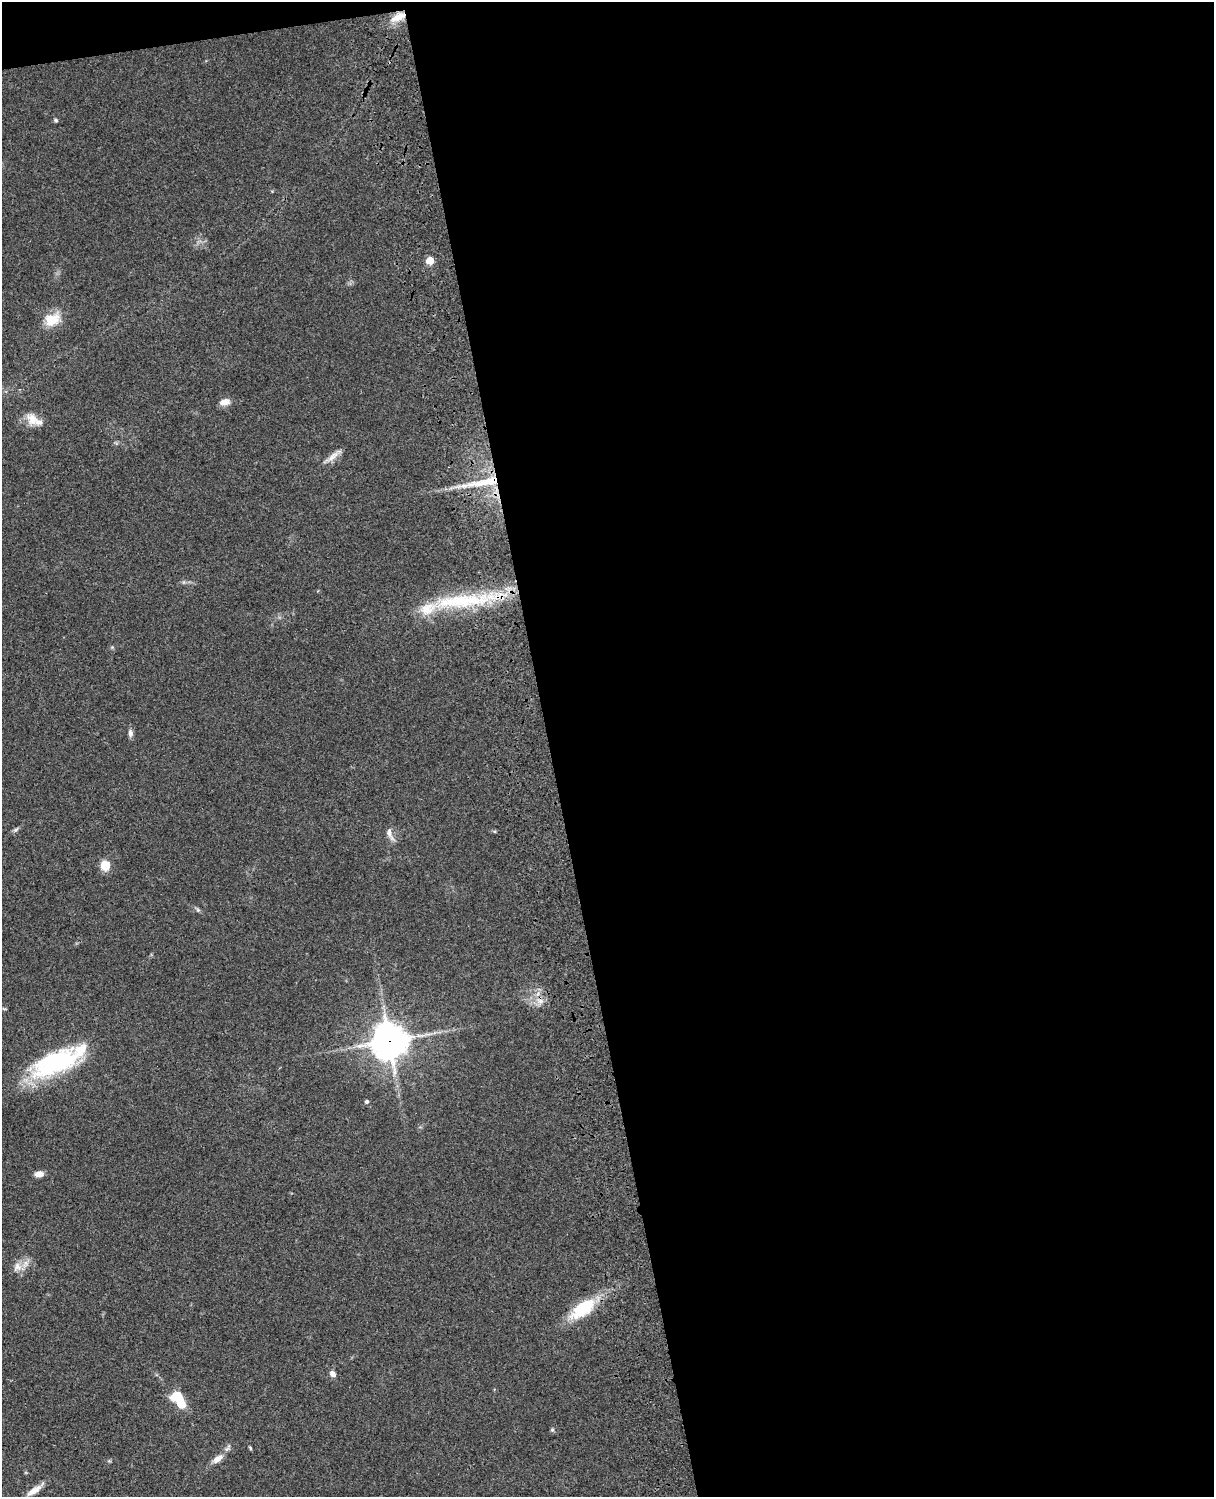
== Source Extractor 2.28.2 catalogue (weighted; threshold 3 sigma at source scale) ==
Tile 4 of 4 x 3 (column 4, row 1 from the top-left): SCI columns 3756-4967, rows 3269-4763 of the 5086 x 4928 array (HDU 1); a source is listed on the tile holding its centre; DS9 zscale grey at full resolution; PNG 1216 x 1499 px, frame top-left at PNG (2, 2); no overlay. Shown black and unused: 56% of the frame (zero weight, under 3 of 4 exposures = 6% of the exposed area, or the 3 px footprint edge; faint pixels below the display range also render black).
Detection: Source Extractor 2.28.2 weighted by HDU 2 'WHT'; one run over the whole footprint, this tile lists its part. Background 0.0753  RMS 0.0059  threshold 0.0264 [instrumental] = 3 sigma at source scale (4.5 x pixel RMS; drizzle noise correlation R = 1.50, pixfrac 1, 0.05/0.05 arcsec/px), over >= 5 px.
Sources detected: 31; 4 inside a brighter listed object's ellipse — not listed separately; the other 27 listed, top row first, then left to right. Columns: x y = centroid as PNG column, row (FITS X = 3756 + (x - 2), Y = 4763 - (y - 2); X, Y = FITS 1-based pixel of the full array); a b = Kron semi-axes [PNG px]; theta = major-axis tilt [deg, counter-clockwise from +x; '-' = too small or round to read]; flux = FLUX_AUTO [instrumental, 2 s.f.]
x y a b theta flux
398 17 21 9 23 8.1
56 120 4 4 - 1.3
430 260 5 5 - 13
52 319 21 16 28 11
225 402 13 7 12 4.2
32 419 17 14 -48 7.4
332 457 23 7 37 4.3
483 482 62 9 10 23
462 601 90 16 5 50
130 733 9 6 -83 2.2
15 830 8 4 31 1.2
389 833 18 6 -67 3.5
105 865 11 10 - 7.7
198 910 6 5 - 1
540 1001 11 7 -10 3.7
389 1041 12 12 - 1000
56 1062 58 24 24 67
367 1101 5 4 - 1.2
39 1174 9 6 9 4.1
17 1267 14 10 59 4.7
583 1308 32 15 37 27
333 1374 7 6 - 2.9
178 1399 22 12 -54 16
552 1430 6 4 -69 0.89
250 1448 6 3 -55 0.69
218 1459 16 8 36 4.8
35 1490 23 7 35 5.6
Overlapping masked pixels (flux is a lower limit): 4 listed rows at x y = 398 17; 483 482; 462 601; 389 1041